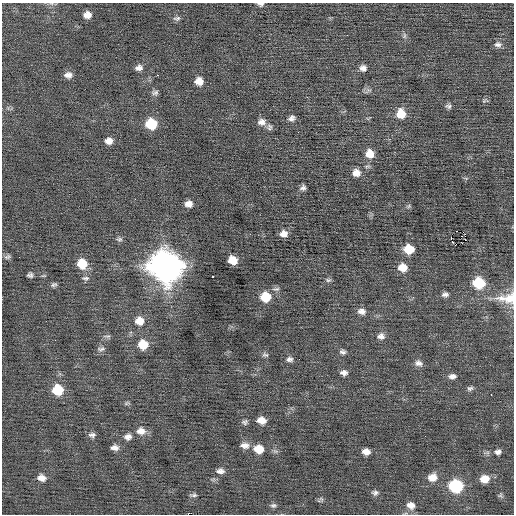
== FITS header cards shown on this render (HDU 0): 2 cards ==
NAXIS1  =                  512 / Axis length
NAXIS2  =                  512 / Axis length

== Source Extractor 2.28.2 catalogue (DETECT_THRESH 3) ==
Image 512 x 512 px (HDU 0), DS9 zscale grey, 1 PNG px = 1 image px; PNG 516 x 516 px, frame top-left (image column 1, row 512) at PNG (2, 3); no overlay
Background -0.00196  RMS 0.71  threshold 2.14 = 3 sigma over >= 5 px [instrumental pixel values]
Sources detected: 84; all 84 listed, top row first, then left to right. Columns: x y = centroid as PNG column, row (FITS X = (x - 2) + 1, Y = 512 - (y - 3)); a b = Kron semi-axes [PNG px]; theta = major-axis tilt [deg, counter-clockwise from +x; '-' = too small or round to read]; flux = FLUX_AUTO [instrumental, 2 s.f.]
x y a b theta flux
260 4 7 4 -9 130
87 15 8 7 - 350
177 18 10 6 10 120
404 36 9 4 90 110
498 44 11 8 -6 210
139 68 9 7 13 220
363 68 9 8 - 230
68 75 9 7 1 280
157 75 2 2 - 220
199 81 8 8 - 440
155 93 8 7 - 140
485 101 8 4 10 80
448 106 7 6 - 130
401 114 10 9 - 800
292 118 8 7 - 180
262 122 11 9 0 280
151 124 9 9 - 1600
270 127 9 6 -70 130
109 141 8 7 - 310
370 154 9 9 - 620
356 173 10 9 - 360
303 188 7 6 - 160
188 204 8 7 - 310
409 206 6 4 47 74
283 234 8 6 5 310
461 236 2 2 - 51
119 239 8 6 3 110
451 239 3 2 - 2700
465 240 3 2 - 240
409 249 9 8 - 1000
7 257 10 6 23 110
19 257 2 2 - 37
232 260 8 7 - 750
82 264 10 9 - 1000
166 266 13 12 - 79000
403 267 9 8 - 570
30 275 6 6 - 130
213 277 3 3 - 260
85 278 10 6 1 130
328 280 8 5 14 99
479 283 9 8 - 2200
54 285 8 6 19 110
276 289 11 5 6 130
445 294 8 6 0 170
265 297 10 9 - 1100
507 298 29 15 3 1100
362 311 10 8 -12 260
139 321 10 10 - 530
107 336 11 4 -4 110
381 336 10 8 1 240
55 340 2 2 - 71
143 344 10 10 - 830
101 349 11 6 6 150
343 352 8 6 -8 140
265 355 9 6 -14 120
289 359 9 7 -4 170
419 363 10 7 -16 230
344 373 8 6 0 210
452 376 10 6 3 210
470 388 8 6 9 130
58 390 10 9 - 1500
491 395 3 2 - 160
126 403 8 5 27 80
261 420 9 7 -10 440
245 422 7 6 - 120
141 431 12 10 -7 400
92 435 9 6 1 160
128 437 10 8 10 240
245 445 12 7 -1 280
115 447 8 6 -3 240
259 449 10 9 - 740
366 452 7 6 - 360
498 452 9 7 13 180
220 471 10 7 -1 220
432 477 10 9 - 500
41 478 10 8 -14 330
484 479 9 8 - 610
456 486 9 8 - 4000
375 493 9 7 -4 140
193 495 9 5 7 110
500 495 7 5 45 82
320 499 9 5 33 87
273 505 8 6 4 120
411 505 11 9 -14 380
At the frame edge (FLAGS 8, measured only in part): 2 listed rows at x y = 260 4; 507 298